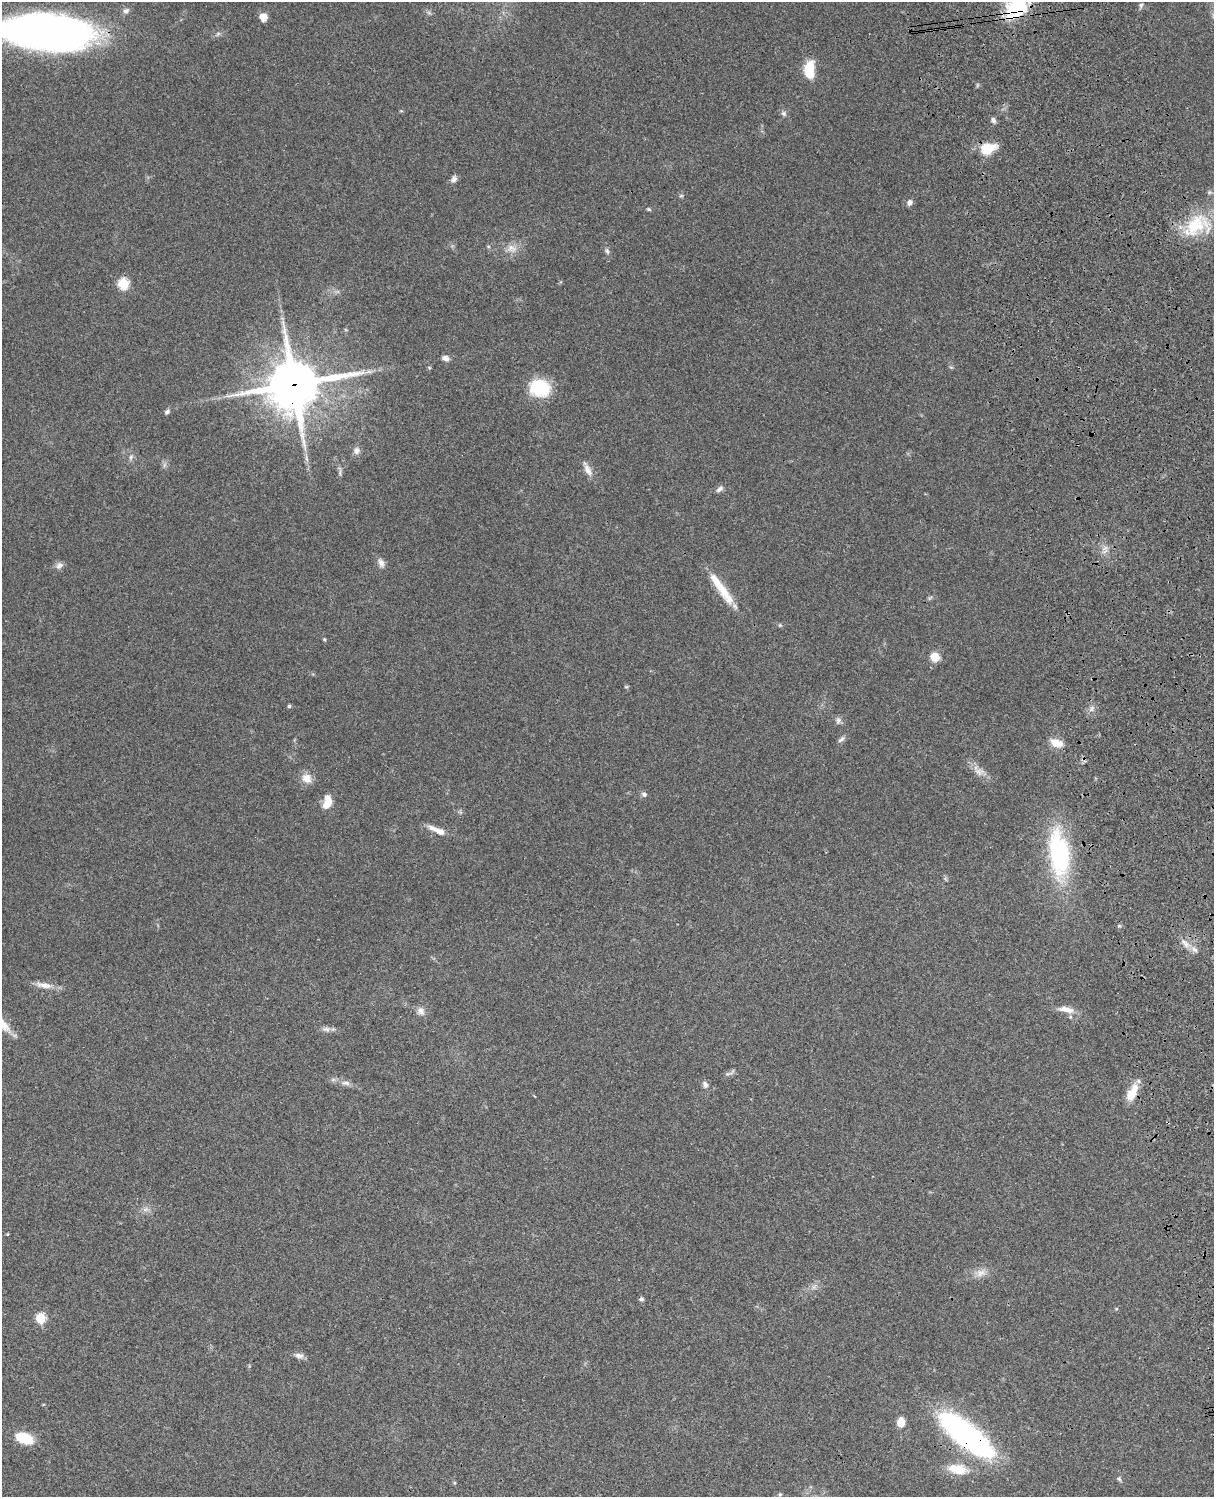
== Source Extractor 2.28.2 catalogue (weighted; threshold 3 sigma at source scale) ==
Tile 6 of 4 x 3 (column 2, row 2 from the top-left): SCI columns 1334-2545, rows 1773-3267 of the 5088 x 4926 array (HDU 1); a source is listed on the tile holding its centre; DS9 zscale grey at full resolution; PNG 1216 x 1499 px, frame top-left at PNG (2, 2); no overlay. Shown black and unused: <1% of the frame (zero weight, under 3 of 4 exposures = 6% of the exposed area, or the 3 px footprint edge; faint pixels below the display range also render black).
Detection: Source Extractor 2.28.2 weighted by HDU 2 'WHT'; one run over the whole footprint, this tile lists its part. Background 0.09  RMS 0.0061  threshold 0.0276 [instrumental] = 3 sigma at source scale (4.5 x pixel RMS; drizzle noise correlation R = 1.50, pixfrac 1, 0.05/0.05 arcsec/px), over >= 5 px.
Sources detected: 73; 1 too faint to see at this stretch — not listed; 1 inside a brighter listed object's ellipse — not listed separately; the other 71 listed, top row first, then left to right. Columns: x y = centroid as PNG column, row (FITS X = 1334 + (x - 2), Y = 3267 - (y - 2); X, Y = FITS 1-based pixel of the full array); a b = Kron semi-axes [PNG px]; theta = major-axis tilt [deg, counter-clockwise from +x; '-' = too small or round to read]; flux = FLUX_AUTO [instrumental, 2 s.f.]
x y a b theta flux
1141 5 7 5 77 1.2
1017 8 35 25 52 40
126 11 9 7 23 2
263 17 8 8 - 5
48 32 86 33 -5 300
809 69 17 9 85 18
977 85 6 4 71 0.75
784 113 7 7 - 1.7
993 120 7 5 -52 1.9
988 148 16 11 18 15
453 179 10 7 58 2.4
681 196 5 5 - 0.92
910 202 8 6 61 2.2
649 209 6 4 -21 0.82
1197 225 42 29 27 37
512 248 15 11 -17 5.6
607 251 9 5 -74 1.6
123 284 6 5 - 51
445 358 8 6 -29 2.7
429 367 5 3 - 0.58
368 372 11 4 5 2.5
294 385 19 18 - 2400
540 388 18 14 -20 38
167 411 7 5 43 1.6
357 450 10 9 - 2.7
131 457 9 5 72 1.7
587 469 21 7 -63 4.7
340 472 15 4 -86 1.7
719 489 11 6 35 2.2
381 563 14 7 -68 3
59 565 11 8 45 2.6
723 590 43 11 -58 16
780 625 5 5 - 0.82
324 639 6 4 -58 0.76
935 657 6 6 - 17
626 687 6 4 0 0.66
289 706 4 4 - 1
1092 709 9 4 71 1.6
838 720 10 7 86 1.9
841 739 12 5 40 1.7
1056 743 16 9 -18 7.2
979 772 15 10 -26 5.1
307 778 14 12 -30 5.9
644 794 7 6 - 1.7
327 802 15 8 76 9.4
437 830 25 7 -23 6.3
1059 854 52 21 -84 79
1186 944 10 7 -47 3.4
1195 950 11 5 -44 2.3
44 985 23 7 -7 5.8
1066 1009 23 8 -10 6.1
421 1011 12 10 -53 3.4
326 1029 13 7 -3 2.6
728 1074 13 4 16 1.8
345 1083 14 6 -1 3.1
705 1085 9 7 -67 2.3
1132 1093 21 10 62 11
145 1209 9 6 21 2.3
8 1234 5 3 - 0.45
980 1273 15 10 11 5.2
814 1287 7 4 71 1.4
641 1299 5 5 - 1.6
1116 1309 5 3 - 0.57
40 1318 6 5 - 38
299 1355 12 7 -7 2.9
901 1422 9 7 83 7.2
966 1435 60 19 -40 160
24 1438 19 10 -18 18
958 1469 28 13 -9 13
1119 1479 7 5 -66 1.1
780 1494 5 5 - 0.83
Overlapping masked pixels (flux is a lower limit): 5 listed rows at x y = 1017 8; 48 32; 294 385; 1132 1093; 966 1435
Isophote crosses this tile's border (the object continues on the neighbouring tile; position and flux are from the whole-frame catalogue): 2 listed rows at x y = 1017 8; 48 32